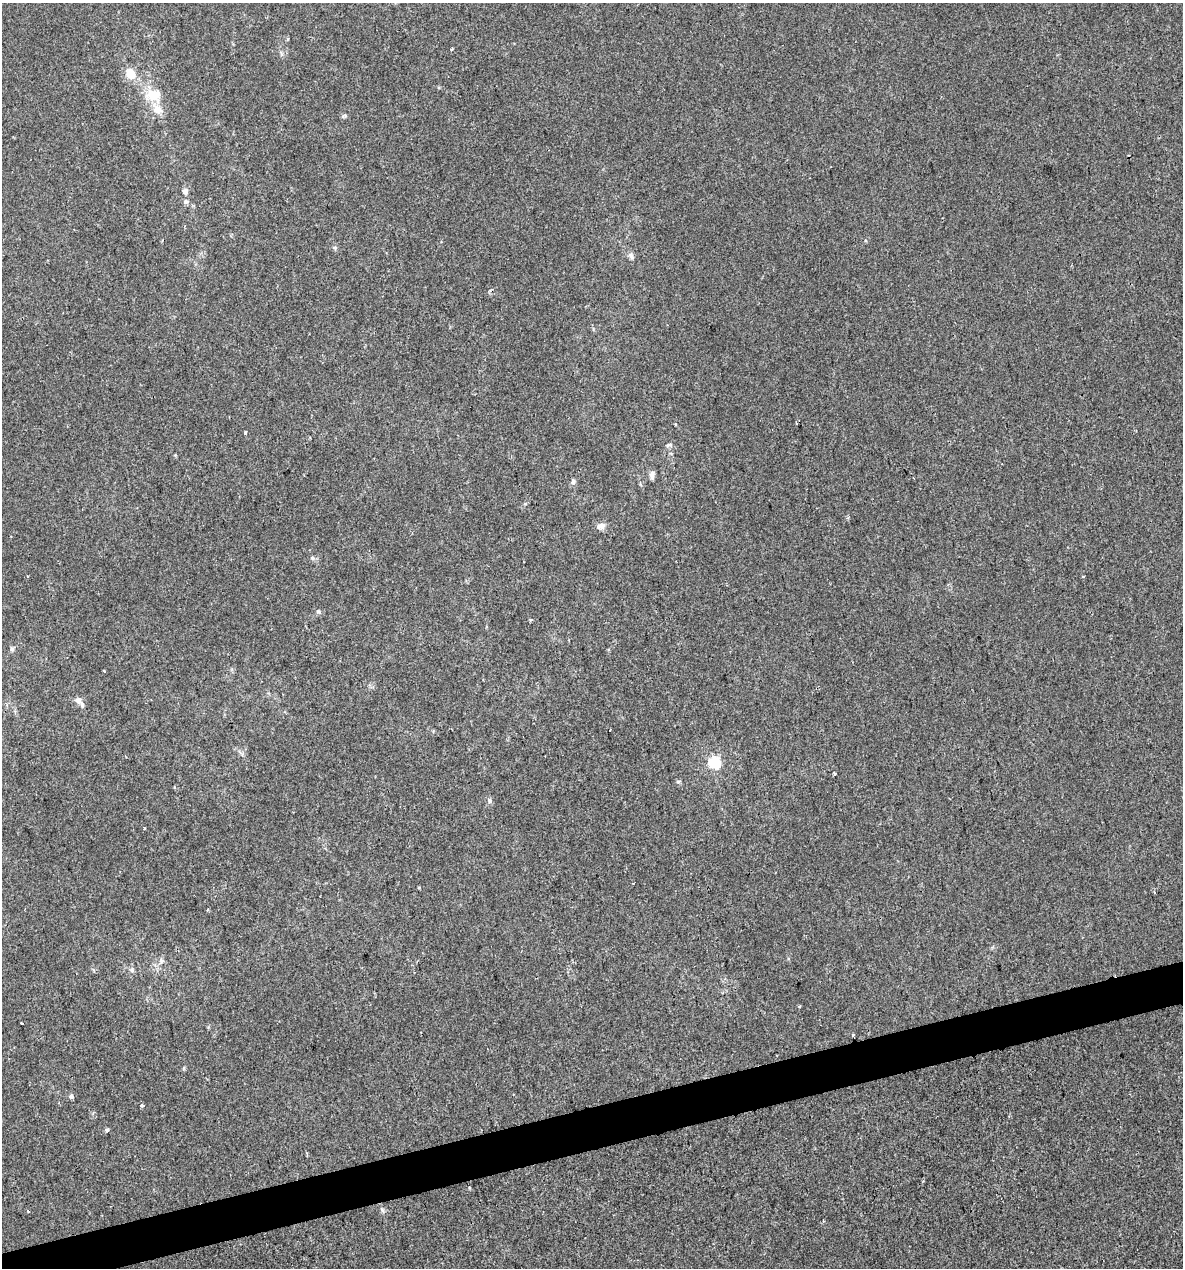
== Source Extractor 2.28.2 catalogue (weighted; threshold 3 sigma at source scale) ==
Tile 7 of 4 x 4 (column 3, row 2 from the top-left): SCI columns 2404-3584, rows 2533-3798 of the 4854 x 5064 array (HDU 1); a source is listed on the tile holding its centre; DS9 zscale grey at full resolution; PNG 1185 x 1270 px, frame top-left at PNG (2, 3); no overlay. Shown black and unused: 3% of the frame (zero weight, under 2 of 3 exposures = <1% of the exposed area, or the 3 px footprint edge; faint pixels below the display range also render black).
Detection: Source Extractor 2.28.2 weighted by HDU 2 'WHT'; one run over the whole footprint, this tile lists its part. Background -3.12e-04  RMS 0.0042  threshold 0.0188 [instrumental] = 3 sigma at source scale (4.5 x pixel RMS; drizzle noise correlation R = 1.50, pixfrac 1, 0.0396/0.0396 arcsec/px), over >= 5 px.
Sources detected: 37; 1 inside a brighter listed object's ellipse — not listed separately; the other 36 listed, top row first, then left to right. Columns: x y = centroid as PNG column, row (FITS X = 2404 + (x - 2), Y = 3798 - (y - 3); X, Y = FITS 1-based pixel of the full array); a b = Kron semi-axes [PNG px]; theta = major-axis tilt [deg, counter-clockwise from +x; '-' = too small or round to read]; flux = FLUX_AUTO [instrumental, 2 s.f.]
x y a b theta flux
452 49 3 2 - 0.44
131 74 9 7 -61 8.1
154 95 19 16 -9 9.1
185 191 7 7 - 1.7
186 201 7 6 - 1
184 226 4 3 - 0.44
335 248 6 4 -47 0.64
631 256 10 6 -49 1.4
675 424 4 2 - 0.42
245 432 4 3 - 0.43
669 445 9 4 18 0.72
652 475 13 5 85 1.4
573 481 8 5 90 0.99
601 526 11 8 15 2.1
312 558 6 5 - 0.86
1083 576 3 3 - 0.61
318 612 6 6 - 0.78
531 620 4 3 - 0.55
12 649 5 5 - 0.82
104 671 3 2 - 0.35
78 700 10 8 -50 2.4
715 763 6 5 - 36
835 774 3 3 - 1.5
678 782 6 4 1 0.54
490 801 8 4 81 0.79
1154 893 3 2 - 0.59
162 961 7 5 2 1.3
132 970 7 6 - 1
800 1006 3 2 - 0.52
22 1023 3 3 - 3.8
853 1035 3 3 - 1.1
71 1096 4 3 - 1.8
142 1106 3 3 - 1.2
107 1129 4 3 - 1.3
382 1210 7 5 -61 0.84
28 1211 5 3 - 0.49
Unlisted compact peaks at least as high as the median listed source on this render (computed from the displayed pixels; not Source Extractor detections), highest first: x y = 343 116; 282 54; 184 1068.